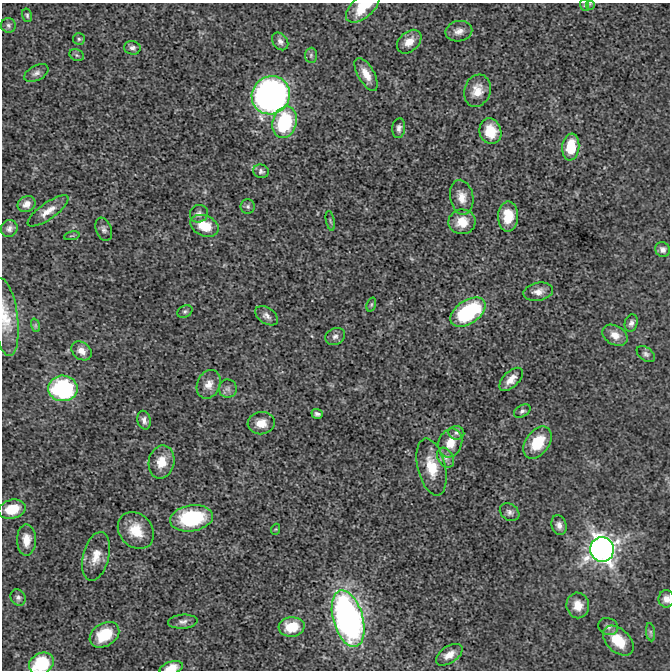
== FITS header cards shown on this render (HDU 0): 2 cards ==
NAXIS1  =                  668 / Axis length
NAXIS2  =                  668 / Axis length

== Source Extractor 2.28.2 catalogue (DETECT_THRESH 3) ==
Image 668 x 668 px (HDU 0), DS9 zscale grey, 1 PNG px = 1 image px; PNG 672 x 672 px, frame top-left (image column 1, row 668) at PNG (2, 3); each listed source drawn as its Kron ellipse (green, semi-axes under 4 px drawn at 4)
Background 3.08e-04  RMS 0.0031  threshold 0.00921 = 3 sigma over >= 5 px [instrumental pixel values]
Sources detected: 82; all 82 listed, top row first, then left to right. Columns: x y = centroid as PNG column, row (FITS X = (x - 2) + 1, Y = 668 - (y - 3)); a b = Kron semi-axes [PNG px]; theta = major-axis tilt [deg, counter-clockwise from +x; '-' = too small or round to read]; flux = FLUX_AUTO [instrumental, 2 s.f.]
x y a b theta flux
590 4 5 5 - 0.27
584 5 6 3 -73 0.23
363 7 20 10 41 5.2
27 15 7 5 -75 0.37
8 25 7 7 - 0.55
459 31 13 10 11 1.5
79 39 6 6 - 0.39
280 41 10 7 -53 0.9
409 42 14 9 43 2.1
132 48 8 7 - 0.7
77 55 7 5 -22 0.39
311 55 7 6 - 0.51
36 73 13 7 27 0.92
366 74 18 8 -60 2.5
477 91 16 13 72 2.9
271 95 20 18 45 85
284 122 16 12 74 16
399 128 10 6 82 0.84
490 131 13 11 -74 5
571 147 13 8 82 6.4
261 171 8 6 -20 0.61
462 197 17 11 -79 2.5
27 204 9 7 31 1.5
248 206 7 7 - 0.55
48 211 24 8 35 2.3
199 214 9 8 - 0.88
508 216 15 10 89 4.9
330 221 10 3 -79 0.32
462 222 13 12 - 3.5
204 226 15 10 -23 5
9 228 9 8 - 0.94
104 229 12 7 -69 0.83
72 236 8 2 11 0.19
663 250 8 7 - 0.89
538 292 15 9 12 1.7
371 304 7 4 71 0.34
185 311 8 6 27 0.47
468 312 20 11 34 21
267 316 12 8 -33 0.99
5 317 39 12 -83 4.7
631 323 8 6 73 0.75
35 325 7 4 -72 0.36
615 335 13 9 -29 2.1
335 336 10 8 26 0.79
81 351 11 8 -39 1.5
646 354 10 6 -37 0.68
511 379 14 7 44 2.1
209 384 15 11 67 2.1
63 388 14 12 -2 31
228 389 9 9 - 0.86
522 411 9 5 30 0.56
317 414 5 5 - 0.52
144 420 9 6 -76 0.97
261 423 13 11 7 2.5
456 433 8 7 - 0.69
450 443 15 11 69 3.2
538 443 18 12 53 6.7
446 458 11 7 -60 1
161 462 17 12 78 3.6
432 467 29 13 -76 5.2
12 509 14 9 15 5.5
510 512 10 8 -32 0.83
191 518 21 13 8 16
559 525 10 7 -73 0.99
276 529 5 3 - 0.2
136 531 20 16 -48 4.9
26 540 15 9 90 2.7
602 549 12 12 - 140
96 556 25 13 75 3.3
18 598 9 7 -55 0.7
666 599 9 7 -88 1.2
578 605 13 11 -81 2.7
348 619 29 15 -74 83
183 622 15 7 4 1
292 627 13 9 4 5.3
608 627 10 8 -23 0.9
651 632 9 4 -82 0.47
104 635 16 11 33 6.9
618 641 18 11 -43 5.4
449 655 15 8 33 1.9
41 664 13 10 29 11
171 668 12 6 16 2.5
At the frame edge (FLAGS 8, measured only in part): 6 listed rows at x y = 590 4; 363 7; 5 317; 666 599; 41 664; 171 668